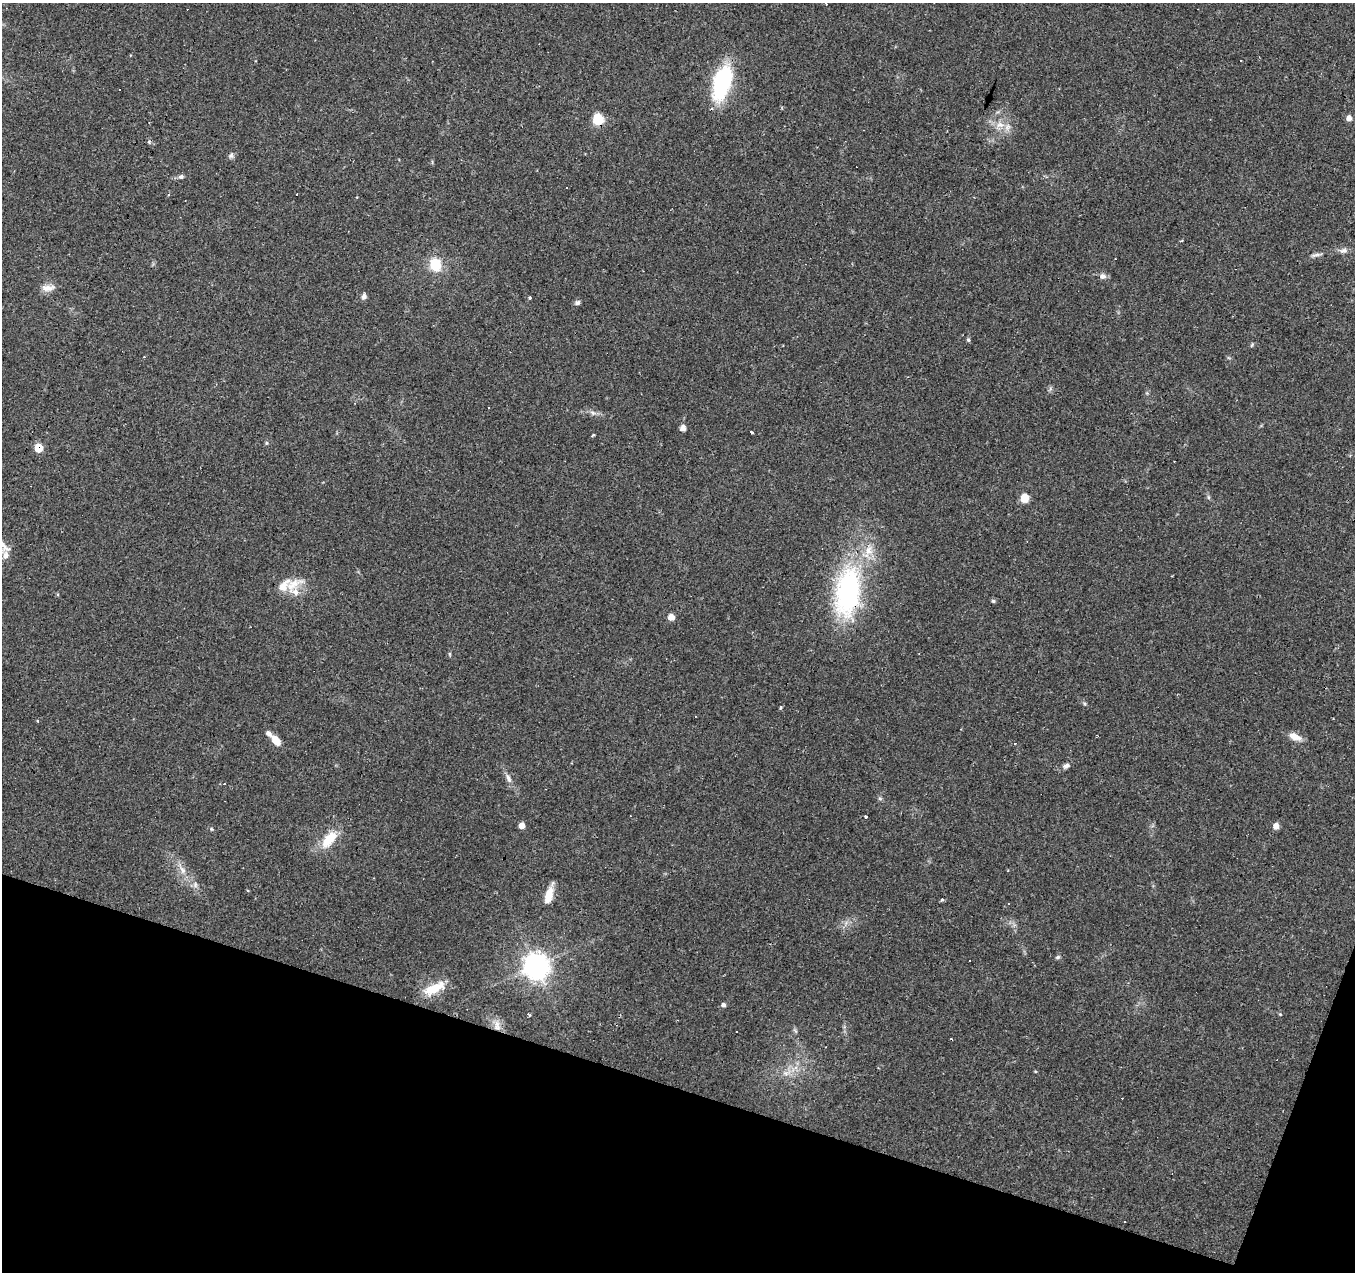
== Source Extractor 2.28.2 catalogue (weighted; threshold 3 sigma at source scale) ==
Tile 15 of 4 x 4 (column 3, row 4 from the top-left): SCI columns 2706-4058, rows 212-1481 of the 5415 x 5566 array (HDU 1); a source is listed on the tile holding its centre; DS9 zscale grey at full resolution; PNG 1357 x 1274 px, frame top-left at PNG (2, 3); no overlay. Shown black and unused: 16% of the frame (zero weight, under 2 of 3 exposures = <1% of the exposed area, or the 3 px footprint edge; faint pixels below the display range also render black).
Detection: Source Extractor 2.28.2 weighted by HDU 2 'WHT'; one run over the whole footprint, this tile lists its part. Background 0.0886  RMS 0.0067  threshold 0.0302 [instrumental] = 3 sigma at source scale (4.5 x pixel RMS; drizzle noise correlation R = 1.50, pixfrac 1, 0.0396/0.0396 arcsec/px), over >= 5 px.
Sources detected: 82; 1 inside a brighter object's white glare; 16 cosmic-ray / hot-pixel residue — not listed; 5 inside a brighter listed object's ellipse — not listed separately; the other 60 listed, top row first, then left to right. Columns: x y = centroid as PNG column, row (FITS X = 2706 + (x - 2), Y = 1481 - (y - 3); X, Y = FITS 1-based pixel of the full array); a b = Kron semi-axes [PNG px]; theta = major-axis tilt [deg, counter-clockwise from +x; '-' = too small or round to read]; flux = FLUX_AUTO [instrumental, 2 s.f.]
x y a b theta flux
1240 60 2 2 - 0.64
722 79 31 17 75 63
1349 118 5 5 - 4.3
598 119 6 6 - 53
1000 125 15 8 6 6.7
149 142 6 5 - 1.2
231 155 9 6 71 1.9
181 177 7 6 - 1.7
1343 251 12 7 6 3
1316 255 15 4 12 2.2
435 265 14 11 -77 18
1103 276 9 7 -8 2.7
48 288 19 8 6 5.5
364 296 6 5 - 2.9
530 298 4 3 - 0.73
577 303 7 5 24 1.8
968 340 6 4 -68 1.1
1252 345 7 4 70 0.87
489 407 3 2 - 0.47
593 413 8 5 -31 1.9
683 428 5 5 - 4.3
751 432 4 3 - 9
593 435 4 2 - 1.2
266 443 5 4 - 0.85
38 448 6 6 - 15
1208 497 6 4 -71 1
1024 498 6 5 - 19
5 555 17 9 -77 7
293 584 33 13 26 13
848 592 63 31 81 110
993 601 5 4 - 1.1
671 617 5 5 - 6.8
450 654 6 4 -89 0.79
781 707 5 3 - 0.76
37 720 3 2 - 1
1295 736 15 8 -21 6.4
276 740 10 6 -51 10
1067 765 6 6 - 2.1
508 778 13 6 -63 3.4
880 798 6 4 -1 1.1
866 817 3 3 - 0.96
522 825 5 4 - 6.1
1276 826 5 5 - 5.5
211 829 5 3 - 0.71
329 839 27 13 50 17
182 870 12 7 -61 4.3
195 885 8 6 -71 2.3
549 895 20 8 74 9.3
942 900 4 3 - 1.2
1008 904 3 2 - 0.44
1058 957 7 5 27 1.1
536 966 8 8 - 740
434 988 30 11 25 14
723 1005 5 4 - 2.1
529 1015 5 3 - 0.77
497 1024 11 8 -82 4.3
795 1031 8 3 -45 0.97
1035 1071 4 3 - 0.62
785 1073 7 5 -44 2
1124 1221 2 2 - 0.6
Overlapping masked pixels (flux is a lower limit): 3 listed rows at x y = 598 119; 38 448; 848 592